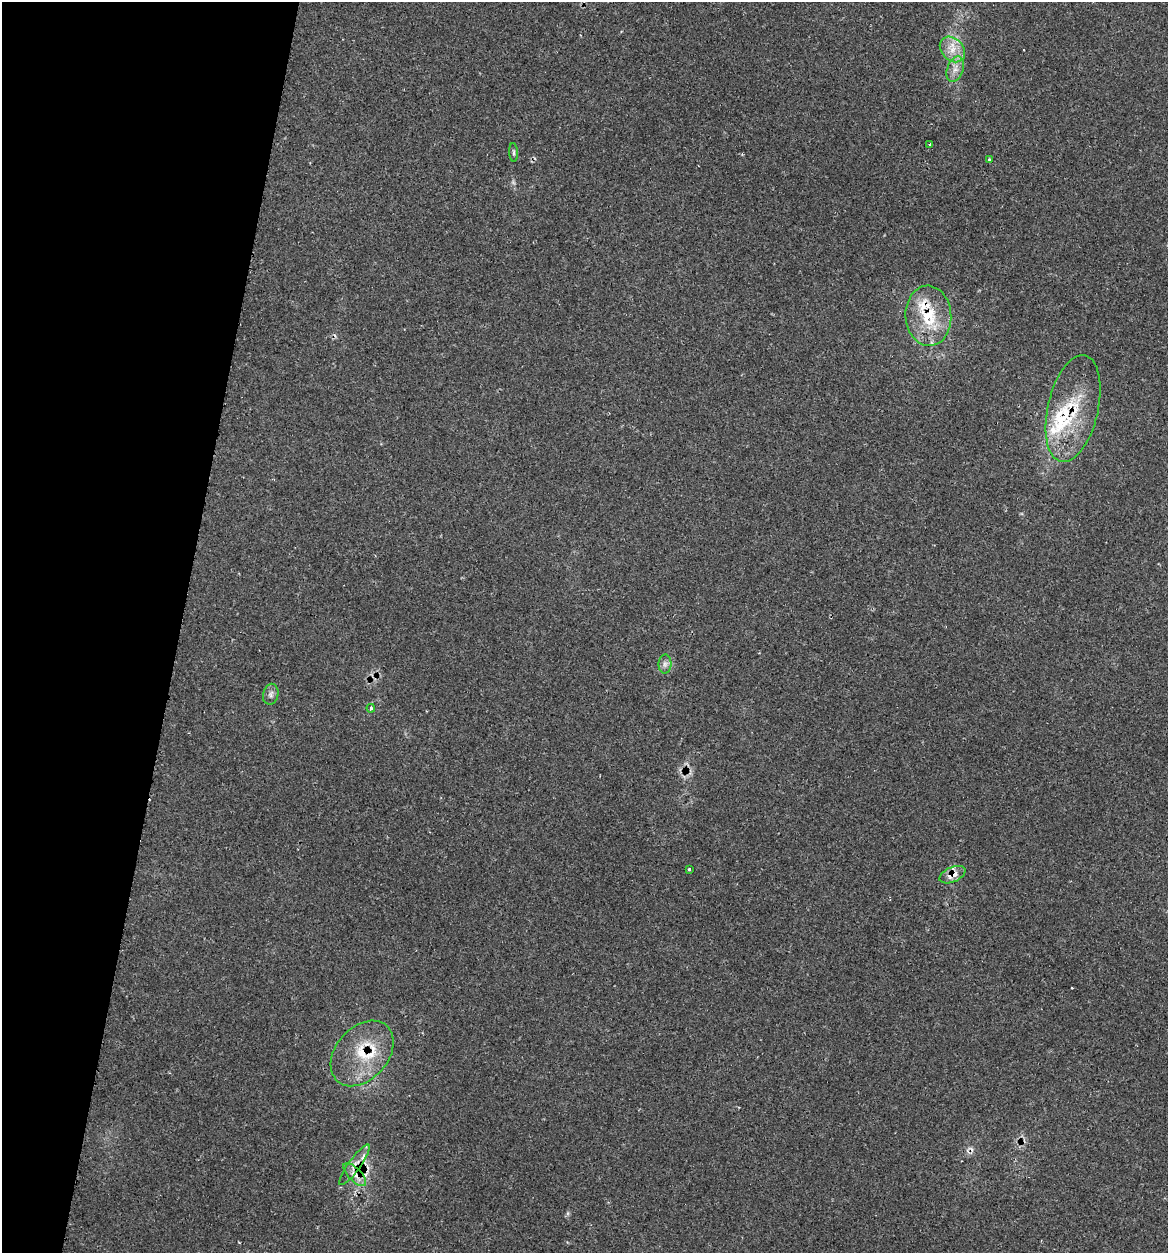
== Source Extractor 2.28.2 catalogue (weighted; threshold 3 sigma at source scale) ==
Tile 9 of 4 x 4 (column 1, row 3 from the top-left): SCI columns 123-1288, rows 1281-2531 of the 5031 x 5032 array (HDU 1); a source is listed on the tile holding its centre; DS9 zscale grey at full resolution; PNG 1170 x 1255 px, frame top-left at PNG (2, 2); each listed source drawn as its Kron ellipse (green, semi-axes under 4 px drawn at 4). Shown black and unused: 15% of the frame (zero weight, under 2 of 3 exposures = <1% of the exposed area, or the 3 px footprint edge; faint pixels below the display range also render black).
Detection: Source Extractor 2.28.2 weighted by HDU 2 'WHT'; one run over the whole footprint, this tile lists its part. Background 0.0666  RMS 0.0054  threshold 0.0243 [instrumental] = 3 sigma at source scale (4.5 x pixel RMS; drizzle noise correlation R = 1.50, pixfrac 1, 0.05/0.05 arcsec/px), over >= 5 px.
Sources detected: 24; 4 cosmic-ray / hot-pixel residue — neither listed nor drawn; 5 inside a brighter listed object's ellipse — not listed separately; the other 15 listed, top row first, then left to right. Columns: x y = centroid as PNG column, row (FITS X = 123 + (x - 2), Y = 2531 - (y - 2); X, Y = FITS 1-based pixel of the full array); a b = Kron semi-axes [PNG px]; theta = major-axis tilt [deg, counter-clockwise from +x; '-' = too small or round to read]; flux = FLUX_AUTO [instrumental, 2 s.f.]
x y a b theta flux
952 49 14 11 -46 6.9
955 69 13 8 70 4
930 144 3 3 - 1.3
513 152 9 4 -86 0.96
989 159 3 3 - 1.4
928 316 30 23 -87 25
1073 409 54 25 77 32
665 664 9 6 89 2.2
271 694 10 7 76 2.1
371 708 4 4 - 0.82
689 869 3 3 - 1.4
953 875 14 7 24 5.5
362 1053 37 26 49 25
355 1165 25 6 54 5
355 1175 15 6 -46 4
Overlapping masked pixels (flux is a lower limit): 6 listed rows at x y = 928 316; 1073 409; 953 875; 362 1053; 355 1165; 355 1175